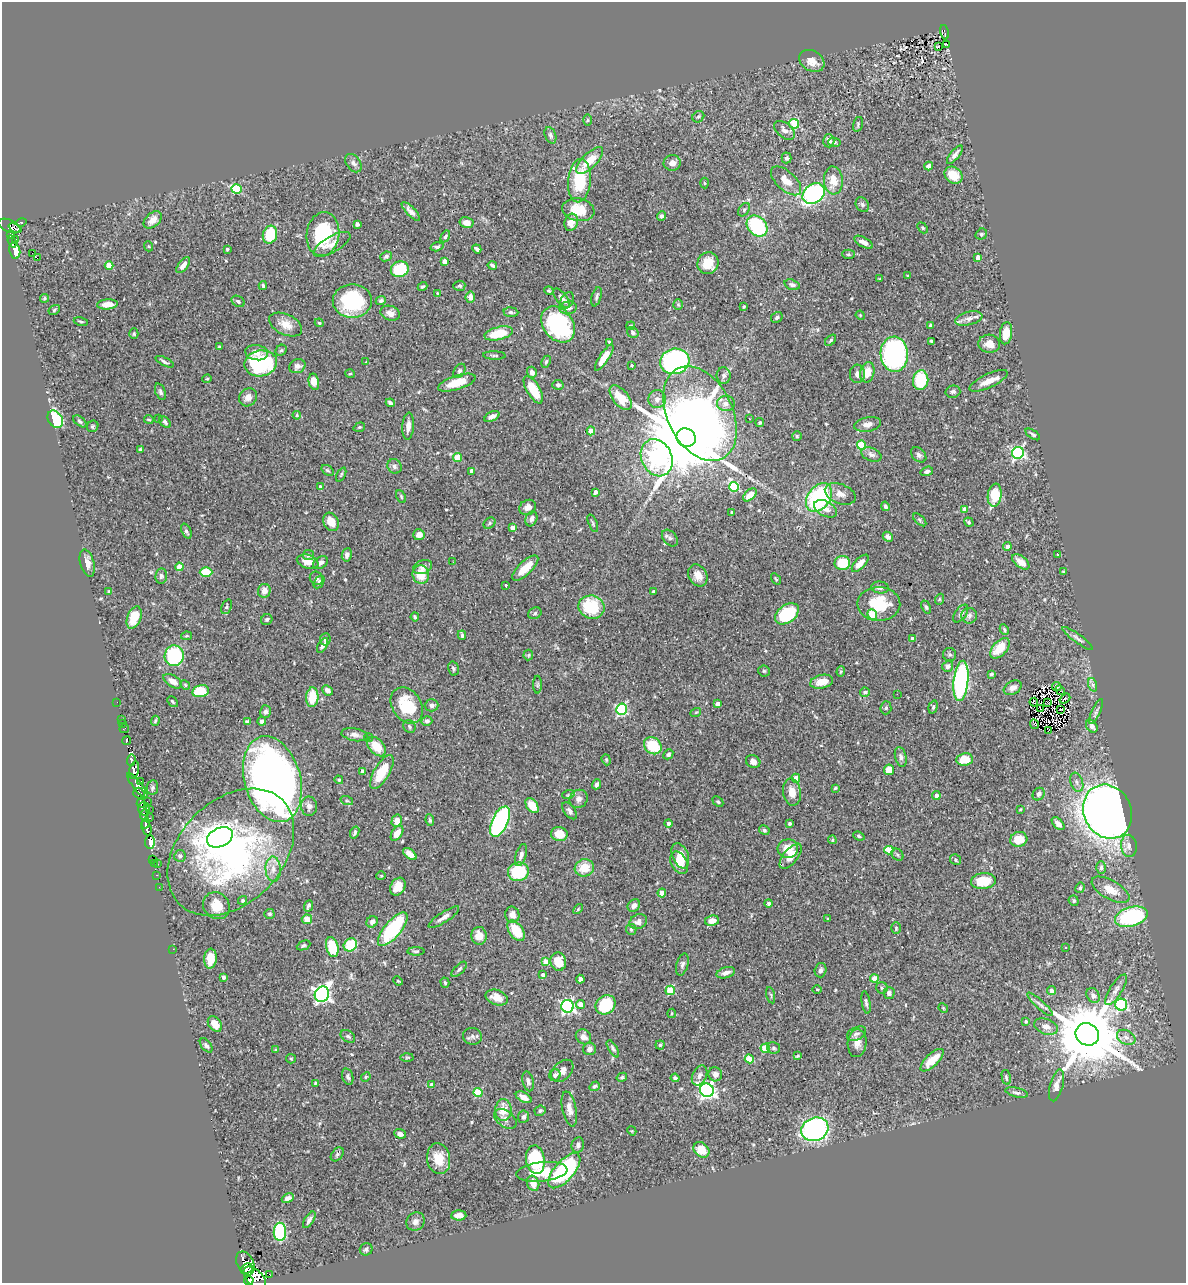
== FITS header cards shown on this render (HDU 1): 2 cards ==
NAXIS1  =                 1184
NAXIS2  =                 1281

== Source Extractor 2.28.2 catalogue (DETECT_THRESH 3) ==
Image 1184 x 1281 px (HDU 1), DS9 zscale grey, 1 PNG px = 1 image px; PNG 1188 x 1285 px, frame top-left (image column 1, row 1281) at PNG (2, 2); each listed source drawn as its Kron ellipse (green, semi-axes under 4 px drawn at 4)
Background 0.451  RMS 0.024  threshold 0.0727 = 3 sigma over >= 5 px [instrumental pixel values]
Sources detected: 542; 11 with non-positive FLUX_AUTO (blend fragments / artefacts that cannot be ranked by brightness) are neither listed nor drawn; of the other 531, the 500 brightest by FLUX_AUTO listed and drawn (31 fainter detections omitted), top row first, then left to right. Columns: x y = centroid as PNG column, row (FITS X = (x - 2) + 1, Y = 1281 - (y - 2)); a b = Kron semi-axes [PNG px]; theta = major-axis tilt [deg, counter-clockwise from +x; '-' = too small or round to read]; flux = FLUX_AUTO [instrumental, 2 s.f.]
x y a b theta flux
945 32 7 3 -77 19
946 45 3 2 - 1.6
939 46 3 2 - 3.8
812 61 13 10 -32 16
698 117 6 5 - 2.8
587 120 6 4 89 1.9
794 124 5 5 - 76
858 124 7 5 74 2.8
785 130 12 7 -40 8.1
550 135 8 5 -69 4.5
829 141 6 5 - 7.2
834 142 6 4 -3 2.9
955 155 11 4 51 6.7
786 158 5 5 - 3.3
590 161 17 7 44 35
353 163 10 7 -54 5.9
672 163 8 7 - 11
929 166 4 4 - 7.6
953 175 10 7 -39 32
833 180 14 9 -86 24
579 181 22 11 84 81
786 181 19 9 -43 20
704 183 5 3 - 1.7
236 189 5 4 - 77
814 194 12 9 38 230
862 204 8 6 -58 4.3
578 210 16 11 -10 39
744 210 7 5 54 3.2
411 211 12 4 -46 6.7
662 216 5 4 - 5
153 220 10 7 42 12
21 222 5 3 - 20
571 222 9 6 73 17
467 223 7 5 -13 12
357 224 4 3 - 9.6
9 226 11 6 -23 140
757 226 12 9 -46 130
15 228 7 3 -24 110
923 228 6 4 -49 2.1
323 234 22 16 81 110
981 234 6 5 - 2.9
10 235 4 3 - 20
270 235 9 7 75 59
445 236 6 4 60 3.7
16 239 2 2 - 4.2
12 242 6 3 -71 99
863 242 10 5 -29 9.8
332 244 21 8 30 14
148 246 5 3 - 1.5
437 247 7 4 15 3
227 249 3 3 - 3.1
477 249 5 3 - 4.4
15 251 8 5 -79 37
32 253 2 2 - 2100
848 254 6 4 0 2.2
386 256 6 4 25 4
978 257 4 4 - 19
37 258 3 2 - 92
444 261 4 4 - 13
708 263 11 10 - 32
109 265 4 4 - 37
183 265 9 4 51 9.6
492 265 5 3 - 3.4
400 269 9 7 20 86
908 276 3 3 - 2.6
880 279 4 3 - 1.5
792 285 8 5 -17 4.9
263 286 4 3 - 2.9
459 286 6 5 - 3.8
423 287 5 4 - 2.7
549 291 4 3 - 2.6
437 294 3 3 - 2.2
470 297 5 5 - 11
597 297 10 4 74 3.9
44 298 5 4 - 2.4
562 298 12 5 -51 7.6
567 300 9 6 60 6
238 301 7 5 -32 3.6
352 301 19 17 0 120
381 301 5 4 - 3.8
107 304 10 5 4 15
678 305 5 4 - 2
744 306 3 3 - 1.9
568 308 9 6 7 9.3
54 310 6 4 32 2.6
511 312 7 4 -5 4
390 313 10 7 -16 11
860 315 5 3 - 1.5
777 317 6 5 - 3.6
969 318 14 6 14 9.3
81 321 7 3 -11 2.1
319 323 4 4 - 1.8
286 324 17 10 -26 20
558 324 20 15 -52 200
930 325 4 3 - 2.2
631 326 4 3 - 1.7
633 332 6 5 - 3.7
499 333 14 6 13 48
1006 333 11 6 82 23
134 334 5 4 - 2.5
831 340 6 4 46 2.9
931 341 3 3 - 2.5
610 342 4 3 - 4.1
989 344 11 9 -4 15
219 347 3 3 - 2.5
281 350 6 5 - 2.7
257 353 11 7 -10 10
894 354 17 13 -88 350
494 355 11 3 -2 3.1
604 357 15 4 56 24
675 361 14 12 15 350
165 362 10 3 -26 3.7
366 362 4 3 - 1.6
546 362 6 4 64 2.5
261 363 16 13 10 150
632 365 3 3 - 1.8
297 366 8 6 24 7.4
459 371 8 5 58 3.5
532 372 6 5 - 6.6
867 372 10 7 78 21
350 374 5 3 - 1.7
857 374 9 7 90 8.5
724 376 8 7 - 5.4
207 379 4 4 - 1.8
921 380 10 7 83 88
989 381 21 7 25 16
314 382 8 5 -77 20
457 383 19 7 17 37
558 385 6 5 - 4.1
533 390 15 6 -59 43
160 392 9 5 -70 4.1
953 392 7 6 - 3.9
248 397 10 8 45 9.9
621 398 14 7 -51 38
657 399 9 9 - 9
390 403 4 3 - 4.3
726 404 9 7 -4 9.4
700 414 50 32 -64 1400
297 415 4 3 - 1.6
492 416 8 4 27 7.7
55 419 9 7 -57 110
149 419 5 2 - 1.5
159 419 3 2 - 2.5
749 419 3 2 - 1.6
80 421 8 4 -39 3.3
165 422 7 4 -47 4.2
760 423 4 4 - 2.2
868 424 13 7 11 10
93 426 6 5 - 2.8
408 426 13 5 86 10
359 427 6 4 20 2
591 431 4 4 - 23
1033 434 8 4 -34 3.4
797 436 5 5 - 2.4
686 437 10 9 - 37000
861 445 4 4 - 68
140 450 3 3 - 3
1018 453 6 6 - 290
871 455 10 6 -22 6.2
919 455 9 6 -44 5
457 457 4 4 - 45
657 458 19 15 -64 520
394 466 7 6 - 5
327 470 7 4 -36 3
472 471 4 4 - 6.3
927 471 6 4 17 4.5
341 475 7 4 63 2.2
320 486 3 3 - 3
734 487 5 4 - 94
595 492 4 3 - 7
840 494 16 9 -21 14
750 495 8 5 40 19
995 495 11 7 82 60
401 497 7 4 -65 2.4
819 497 16 11 55 220
885 506 5 3 - 3.5
528 507 9 7 30 9.4
825 509 12 7 -28 12
965 510 4 4 - 18
732 513 3 3 - 3.7
531 519 7 5 69 7.7
920 520 8 4 -43 2.6
331 522 9 7 -61 21
969 522 5 4 - 2.6
490 523 6 5 - 2.8
593 523 9 4 -67 3
513 528 4 4 - 17
186 531 8 4 -67 4
419 535 5 5 - 12
888 537 5 4 - 5.9
670 538 9 6 -48 4.4
1007 547 4 4 - 5.5
1057 554 3 2 - 1.7
308 555 5 5 - 3.5
347 555 7 5 81 5.6
308 561 11 6 -15 18
453 562 3 2 - 1.7
1021 562 10 5 -38 13
87 563 14 7 -75 12
320 563 8 5 35 6.2
842 563 8 7 - 50
860 563 11 5 46 15
179 567 4 4 - 29
422 567 10 6 21 6.9
525 568 17 6 44 25
1063 571 4 3 - 1.5
206 572 6 5 - 41
421 575 9 8 - 30
698 575 11 9 -61 15
161 576 8 6 83 4.7
316 578 7 6 - 5.1
776 579 6 3 -55 1.7
319 582 7 4 55 3.6
506 585 3 2 - 1.9
880 588 9 6 -6 5.1
264 591 7 6 - 9.4
109 592 4 4 - 2.2
654 592 4 3 - 4.9
940 599 5 3 - 1.6
879 604 21 17 -1 63
226 607 7 5 67 3
591 607 13 11 -19 77
926 607 7 4 -67 3.2
535 613 7 5 29 3.1
961 613 10 5 55 5
787 614 13 8 37 95
872 614 5 4 - 37
969 616 8 7 - 5.3
134 617 11 6 68 34
415 617 4 3 - 2.6
267 619 6 5 - 2.7
1004 630 5 4 - 2.9
462 635 5 3 - 3
186 636 5 4 - 2
1078 638 18 4 -36 5.5
325 639 6 5 - 4.5
913 639 4 3 - 6.2
322 645 8 4 59 5.6
1000 648 12 7 48 38
950 654 6 6 - 3.4
528 655 5 5 - 2.2
174 656 10 9 - 130
948 666 5 5 - 6.3
453 669 7 5 -75 3
764 671 6 5 - 2.7
841 671 5 4 - 2.4
991 674 3 3 - 3.9
173 681 10 5 -31 11
961 681 20 7 84 330
822 682 12 6 13 20
185 685 5 4 - 1.9
537 685 9 4 89 3.1
1093 685 7 4 -71 3.4
1057 686 5 2 - 1.8
1013 688 9 6 30 9.1
327 690 6 4 -42 8.3
1060 690 5 3 - 3.4
200 691 8 6 12 55
865 692 5 4 - 5.2
897 694 2 2 - 2
312 697 10 6 86 38
1065 699 6 2 38 3.6
117 702 2 2 - 2.9
172 702 6 3 -49 2
1034 702 4 3 - 1.5
1048 703 4 2 - 1.7
718 704 4 4 - 14
432 705 7 6 - 5.4
407 706 19 14 -56 67
933 707 7 4 74 2.6
886 708 6 5 - 2.7
1040 708 4 2 - 1.9
621 709 6 5 - 170
1061 709 3 2 - 1.7
266 711 6 5 - 3.9
1096 711 14 3 66 4.6
696 712 5 3 - 1.7
121 720 3 2 - 14
155 721 5 3 - 2.1
262 721 4 4 - 6.7
427 721 5 5 - 5
247 722 4 3 - 3.2
122 724 3 3 - 11
1035 724 5 3 - 2.7
409 726 7 6 - 3.6
1092 726 7 5 -53 8.8
124 728 5 2 - 6.7
1048 731 3 2 - 1.6
355 735 13 6 -10 8
368 738 4 4 - 2.8
127 741 4 4 - 110
653 746 9 8 - 57
377 747 11 7 -47 28
668 754 5 4 - 3.4
901 757 10 5 -75 5.3
965 759 8 6 8 36
131 760 6 3 88 180
606 760 6 4 -70 2
753 762 7 6 - 7.4
134 770 9 5 76 370
889 770 5 5 - 17
362 771 4 4 - 11
382 772 19 7 60 45
796 778 4 4 - 21
272 779 44 28 -74 1200
339 780 4 4 - 2.9
141 782 3 2 - 31
1077 782 10 6 -70 6.1
596 784 5 4 - 4.9
137 785 15 4 -52 320
152 788 7 5 79 3.5
835 788 3 3 - 1.8
792 792 13 9 -81 18
139 793 5 5 - 80
1039 794 6 5 - 5.6
568 795 6 3 19 2.1
936 795 4 4 - 8.8
579 799 9 9 - 9
147 801 2 2 - 5.3
347 801 6 4 -18 2.7
718 802 6 4 -43 2.4
141 803 4 3 - 150
532 805 8 5 -57 24
309 806 10 8 -87 8.7
144 809 7 6 - 57
149 809 2 2 - 27
1020 809 4 3 - 1.5
570 811 10 5 -52 5.7
1108 812 28 23 -63 1600
144 814 5 3 - 48
149 818 3 2 - 6.8
430 820 6 4 -80 3.3
397 821 6 5 - 12
500 822 16 8 65 280
146 823 5 3 - 230
668 823 4 4 - 6.1
789 823 3 3 - 4.8
1058 824 8 4 -46 8.1
147 828 7 4 -71 410
764 830 5 4 - 3
355 832 6 4 68 4.3
397 833 8 5 57 16
559 834 8 7 - 27
859 836 6 3 -23 2.4
220 837 13 9 25 1700
1019 839 8 7 - 32
832 840 4 4 - 2
150 842 7 5 86 1300
1129 846 11 8 -81 9.3
788 849 10 9 - 27
889 850 4 4 - 60
231 852 73 51 45 570
410 854 8 4 -39 13
521 855 11 5 73 7.8
897 855 6 5 - 2.8
180 856 6 5 - 5
680 856 13 8 -68 24
791 856 15 7 51 16
153 859 2 2 - 4.6
956 860 6 5 - 3
154 863 2 2 - 11
679 863 12 8 -62 21
158 864 3 2 - 14
584 868 10 8 16 27
1101 868 6 5 - 3.6
273 869 12 7 -87 13
518 872 10 9 - 86
157 875 3 2 - 14
381 876 4 4 - 1.7
983 881 12 8 6 56
159 887 2 2 - 3.8
398 887 9 7 58 17
1080 888 5 4 - 2.6
1111 890 21 9 -29 23
662 893 4 4 - 28
242 900 5 4 - 4
1074 901 5 5 - 3.2
769 903 4 4 - 3.8
216 906 14 12 -48 26
308 906 6 3 67 3.9
634 906 7 5 49 8
578 909 6 3 47 1.7
269 914 5 5 - 2.9
512 915 8 7 - 10
444 917 18 5 33 9.6
1131 917 17 9 16 160
307 919 5 5 - 17
828 919 3 2 - 1.8
712 921 7 5 10 13
372 922 6 5 - 6
638 922 9 7 27 9.8
896 928 6 4 -90 2.1
393 929 21 8 50 130
631 929 5 5 - 3.6
516 931 11 7 -56 42
479 936 9 7 -87 19
303 945 7 4 24 2.8
350 945 7 6 - 59
332 947 10 6 -76 56
1066 947 3 2 - 1.9
173 949 2 2 - 26
416 951 8 3 0 2.2
210 959 10 6 86 24
546 962 4 4 - 26
558 962 9 7 -80 37
682 965 11 6 75 5
459 969 10 4 45 4.1
821 970 7 6 - 4.6
726 973 9 5 16 8.9
543 975 4 3 - 7
223 977 4 3 - 4.6
874 978 4 4 - 31
580 979 4 4 - 5.3
398 981 5 3 - 1.5
445 983 5 4 - 2.7
882 988 6 5 - 3
817 989 4 3 - 1.6
670 990 5 4 - 56
1116 990 18 6 58 9.3
1052 991 4 4 - 11
889 993 5 5 - 5.8
322 994 8 7 - 590
771 995 8 3 -78 2.4
1093 995 8 6 -54 6.9
497 997 11 7 -19 20
866 1003 11 4 -81 3.5
580 1004 4 4 - 13
1040 1004 17 4 -42 6.6
606 1005 10 9 - 75
1121 1005 6 6 - 170
568 1006 6 6 - 310
943 1008 5 4 - 1.6
672 1013 4 3 - 1.6
1026 1021 4 4 - 2
215 1024 9 6 -52 19
1046 1027 12 7 -19 13
856 1034 10 6 25 6.1
1087 1034 12 11 - 18000
348 1036 8 5 -34 3.7
472 1036 9 8 - 6.1
583 1037 8 7 - 11
1126 1037 10 7 -27 7.6
857 1043 14 9 86 12
206 1045 8 5 -52 4.3
660 1045 4 4 - 2.1
765 1048 4 4 - 61
773 1048 6 5 - 3.4
589 1049 6 6 - 7.2
613 1049 9 4 -59 4
276 1050 4 3 - 2.4
797 1056 4 3 - 2
407 1057 6 4 2 2
291 1059 5 4 - 1.8
749 1059 4 4 - 45
932 1060 15 6 44 29
562 1071 13 8 45 10
715 1074 7 7 - 7.8
555 1075 6 5 - 6.6
700 1075 10 7 64 7.2
348 1076 8 5 -73 4.2
366 1077 5 4 - 2
622 1077 5 3 - 2
1006 1077 7 4 -77 2.5
675 1078 4 4 - 3.8
528 1081 10 5 -76 4.9
315 1083 4 3 - 1.8
431 1084 4 3 - 3
1056 1085 16 6 74 14
595 1086 5 4 - 3.9
707 1090 7 6 - 560
478 1092 4 4 - 66
1017 1093 11 4 -14 5
524 1097 8 5 -28 9.8
569 1109 18 7 -78 13
503 1110 11 8 89 24
540 1111 5 5 - 3.2
523 1117 6 5 - 4.7
505 1119 12 8 -36 9.6
815 1129 14 11 25 420
632 1131 5 4 - 1.5
400 1134 6 4 -21 6.4
578 1145 8 6 78 5.2
701 1150 9 7 -42 27
337 1154 8 5 51 3.5
439 1159 15 11 -81 32
535 1160 14 9 -81 110
564 1171 21 10 49 200
542 1172 25 9 6 42
533 1183 8 6 -69 18
288 1198 6 4 29 5.5
459 1215 7 5 2 9.6
309 1220 9 4 57 5.4
416 1222 10 8 45 7.4
280 1232 9 6 -89 140
366 1249 6 6 - 4.3
245 1263 12 8 -65 320
247 1269 6 5 - 290
270 1275 3 2 - 10
255 1278 13 8 -44 110
249 1280 5 4 - 160
At the frame edge (FLAGS 8, measured only in part): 1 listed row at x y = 249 1280
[31 fainter detections neither listed nor drawn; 11 non-positive-flux detections neither listed nor drawn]